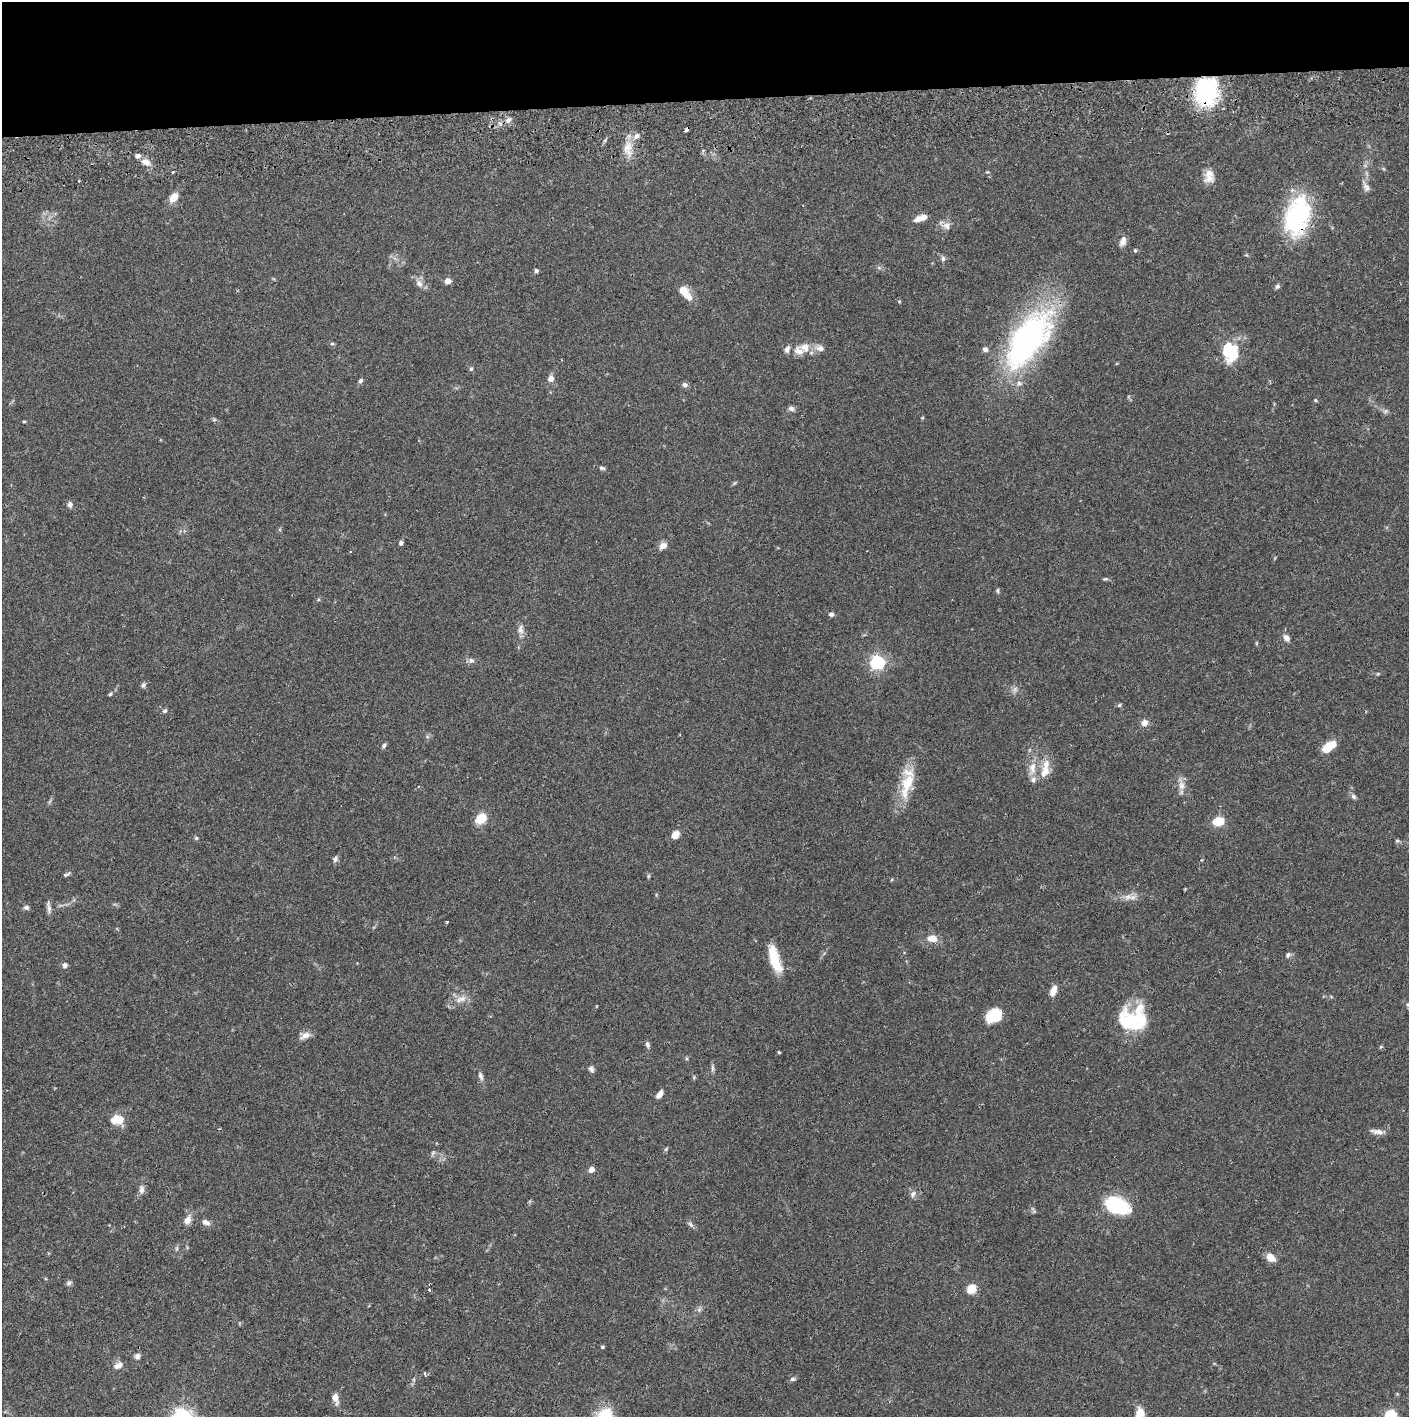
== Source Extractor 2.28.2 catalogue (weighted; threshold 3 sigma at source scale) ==
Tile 2 of 3 x 3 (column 2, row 1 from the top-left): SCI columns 1410-2816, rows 2887-4301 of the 4229 x 4358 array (HDU 1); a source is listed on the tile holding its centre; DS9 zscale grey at full resolution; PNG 1411 x 1419 px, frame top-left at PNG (2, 2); no overlay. Shown black and unused: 7% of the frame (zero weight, under 2 of 3 exposures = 3% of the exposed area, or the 3 px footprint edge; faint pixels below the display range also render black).
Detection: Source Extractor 2.28.2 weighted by HDU 2 'WHT'; one run over the whole footprint, this tile lists its part. Background 0.0682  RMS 0.0048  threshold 0.0218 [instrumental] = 3 sigma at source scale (4.5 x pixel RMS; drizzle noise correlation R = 1.50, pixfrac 1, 0.05/0.05 arcsec/px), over >= 5 px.
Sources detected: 130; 2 inside a brighter object's white glare — not listed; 9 inside a brighter listed object's ellipse — not listed separately; the other 119 listed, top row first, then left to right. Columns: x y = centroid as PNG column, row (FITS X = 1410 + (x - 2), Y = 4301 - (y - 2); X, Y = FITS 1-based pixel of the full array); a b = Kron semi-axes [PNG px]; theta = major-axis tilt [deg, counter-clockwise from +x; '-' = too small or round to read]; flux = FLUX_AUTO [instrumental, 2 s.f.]
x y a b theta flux
1206 91 28 23 71 50
509 120 9 5 38 1.6
686 130 4 3 - 2.6
628 147 17 11 53 6
146 162 11 8 -23 3.9
173 172 3 3 - 0.57
1209 178 17 13 1 4.5
79 181 3 2 - 0.55
1366 187 16 7 -59 2.4
173 197 11 7 52 5.7
1297 216 44 25 76 50
920 218 14 6 19 5.3
946 226 13 10 -12 3
1123 241 12 7 72 2.9
1135 250 5 4 - 0.83
943 259 6 6 - 1.3
879 268 6 4 -18 0.81
536 271 4 4 - 1.2
448 281 6 6 - 2.7
419 283 11 8 -60 2.9
1277 286 6 5 - 1.2
684 291 16 10 -48 5.8
899 301 5 3 - 0.45
1028 340 80 36 55 110
332 344 5 5 - 0.74
805 347 15 13 -9 6.1
820 348 13 8 -11 3.2
787 349 9 6 63 2.1
1230 352 20 16 -73 23
471 369 6 5 - 0.88
551 379 6 6 - 3.2
360 381 6 5 - 1.2
685 385 8 6 -14 1.4
1315 400 5 4 - 0.54
791 408 8 6 -25 1.5
1386 411 7 6 - 1.2
922 418 5 3 - 0.39
214 420 6 4 0 0.68
24 421 5 3 - 0.47
602 468 8 4 -8 0.97
70 504 7 6 - 1.6
401 543 6 5 - 1.2
663 546 9 7 34 3.2
1105 579 7 4 1 0.7
997 591 6 5 - 0.76
318 600 5 3 - 0.56
831 614 6 5 - 1.3
520 629 14 8 85 2.9
1287 638 8 6 -54 2.5
1256 643 6 3 -72 0.49
471 660 8 7 - 1.6
877 662 6 6 - 110
143 685 7 5 72 1.1
1015 689 8 7 - 1.7
110 694 5 4 - 0.63
1119 705 5 4 - 0.72
165 711 7 5 38 0.86
1144 723 8 7 - 2.8
384 745 7 5 49 1
1329 746 17 9 37 8
1032 768 19 10 85 5.8
1045 771 20 11 72 6.6
907 785 42 14 73 16
1181 785 14 9 -83 3.5
1353 796 8 6 -45 1.2
481 819 9 7 40 12
1217 821 12 8 8 9.1
675 835 9 7 42 4.2
196 838 5 5 - 0.68
1397 841 6 5 - 0.7
335 859 8 6 64 1.5
66 874 9 4 26 0.9
648 876 6 4 71 0.6
1128 897 13 8 18 3.3
26 907 7 6 - 1.2
49 908 13 5 -88 2.1
447 922 3 3 - 0.72
932 939 13 9 -4 4.7
1288 955 8 6 56 1.3
775 959 31 10 -73 13
65 965 7 6 - 1.5
1053 991 11 6 72 4.3
462 999 11 7 44 3.1
1408 1005 11 6 -57 1.5
993 1016 17 12 38 13
1130 1020 34 25 -49 25
305 1035 14 8 17 3.2
647 1045 8 5 -73 1.3
779 1052 3 3 - 0.66
712 1068 11 4 -89 1.2
591 1069 8 6 -57 1.4
481 1076 11 6 -70 1.8
694 1077 6 3 73 0.56
659 1095 8 5 51 3.4
117 1120 16 11 -6 7.9
1377 1132 17 6 -9 2.7
666 1149 6 4 46 0.68
433 1153 7 4 53 0.88
591 1170 5 4 - 4.6
141 1189 12 7 -88 2.2
913 1194 9 6 64 1.7
1117 1206 25 15 -21 32
187 1220 10 7 60 3.7
206 1222 11 7 -20 2.2
691 1224 10 5 -48 1.3
177 1248 7 4 71 0.75
1271 1258 10 7 -42 4.8
69 1283 8 5 41 1.1
972 1289 5 5 - 24
429 1290 3 3 - 2.6
699 1309 7 5 -47 1.1
602 1347 4 4 - 0.63
137 1356 7 7 - 1.7
118 1365 12 7 32 2.8
425 1373 3 2 - 1.9
793 1379 7 5 2 0.99
335 1398 12 6 -75 4.1
1139 1415 21 9 79 7.4
1390 1416 11 10 - 14
Overlapping masked pixels (flux is a lower limit): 3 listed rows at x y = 1206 91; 686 130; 1297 216
Isophote crosses this tile's border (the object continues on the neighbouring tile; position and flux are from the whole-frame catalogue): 3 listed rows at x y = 1408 1005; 1139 1415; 1390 1416